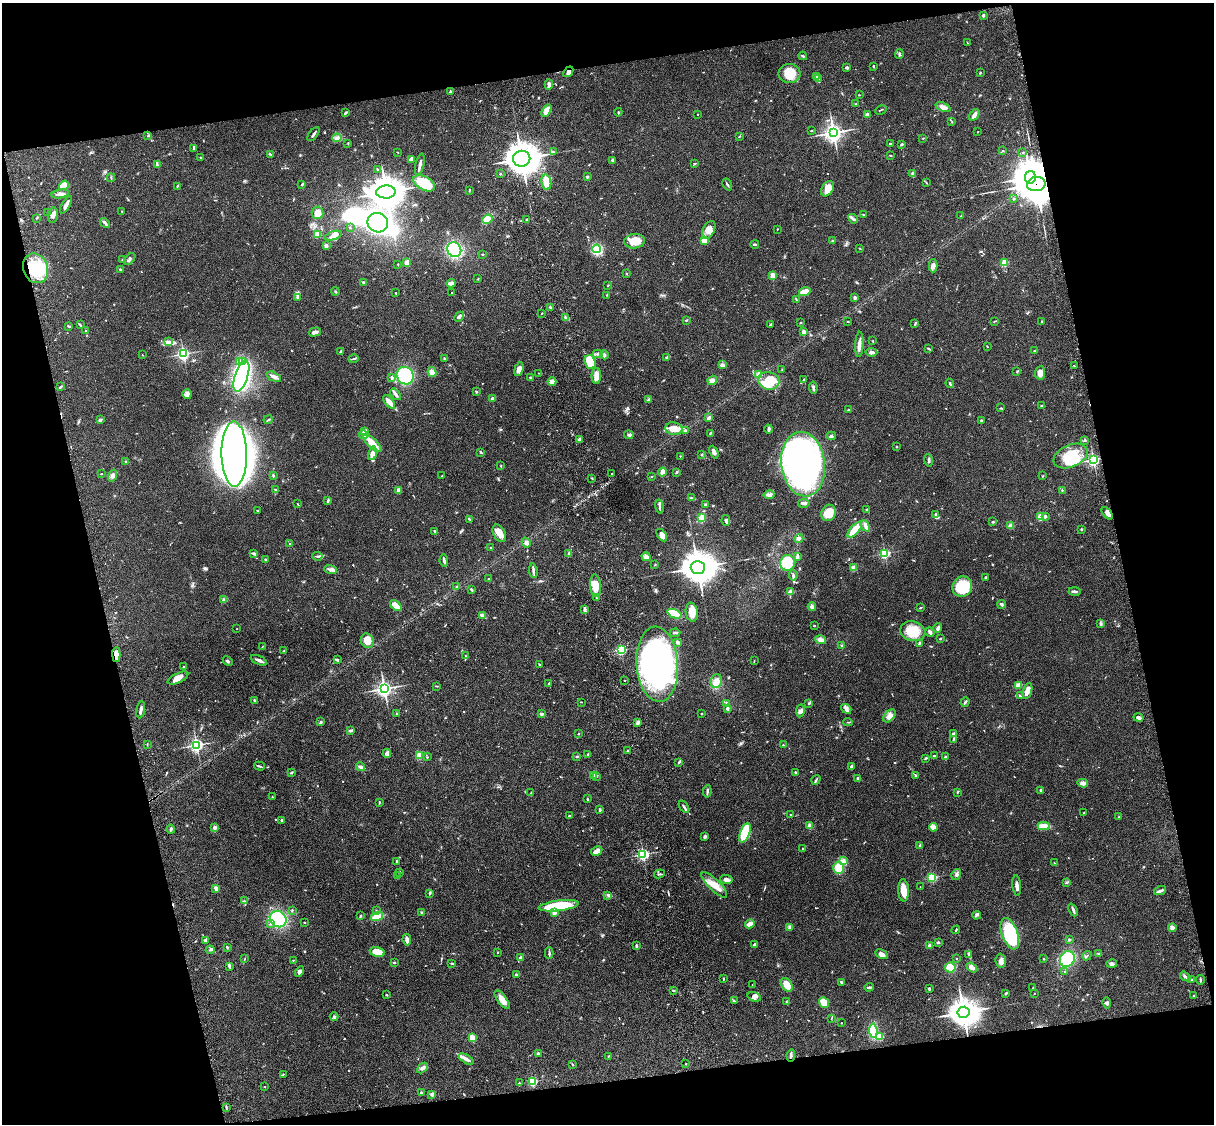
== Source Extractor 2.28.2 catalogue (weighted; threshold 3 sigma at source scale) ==
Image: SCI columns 121-4968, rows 278-4763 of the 5087 x 4927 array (HDU 1 of 3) = the unmasked area's bounding box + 8 px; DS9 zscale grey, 4 x 4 block average (1 PNG px = mean of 4 x 4 image px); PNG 1216 x 1126 px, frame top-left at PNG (2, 3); each listed source drawn as its Kron ellipse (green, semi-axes under 4 px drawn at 4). Shown black and unused: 25% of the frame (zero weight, under 3 of 4 exposures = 6% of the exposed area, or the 3 px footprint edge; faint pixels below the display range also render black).
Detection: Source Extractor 2.28.2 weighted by HDU 2 'WHT'. Background 0.0768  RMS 0.0057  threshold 0.0259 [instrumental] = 3 sigma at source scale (4.5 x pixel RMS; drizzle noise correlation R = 1.50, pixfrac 1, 0.05/0.05 arcsec/px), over >= 5 px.
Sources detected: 780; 15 inside a brighter object's white glare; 3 cosmic-ray / hot-pixel residue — neither listed nor drawn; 11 coinciding with a brighter row at this scale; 36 inside a brighter listed object's ellipse — not listed separately; of the other 715, all 500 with FLUX_AUTO >= 1.56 (the completeness limit of this list) listed and drawn (215 fainter detections not listed), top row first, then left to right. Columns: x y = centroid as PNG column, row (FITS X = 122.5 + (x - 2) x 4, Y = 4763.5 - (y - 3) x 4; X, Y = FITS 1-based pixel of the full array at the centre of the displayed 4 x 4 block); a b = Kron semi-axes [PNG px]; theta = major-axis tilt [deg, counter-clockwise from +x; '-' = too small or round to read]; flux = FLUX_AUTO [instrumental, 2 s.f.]
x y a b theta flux
983 15 2 2 - 22
967 43 2 2 - 1.6
899 54 5 2 - 5.8
803 56 4 2 - 4
873 66 2 2 - 3.3
847 68 3 2 - 5.6
568 72 6 3 50 11
790 73 11 9 -3 68
980 73 3 2 - 2
816 76 3 2 - 3.4
818 78 3 2 - 4.7
549 85 5 3 - 7.1
451 91 2 2 - 19
859 95 2 2 - 1.7
856 104 2 2 - 2.1
943 107 8 3 -20 17
881 110 6 2 29 2.7
547 111 7 3 56 38
618 112 4 2 - 2.6
346 113 3 2 - 5.4
697 114 2 2 - 1.7
867 115 3 2 - 12
974 115 6 2 56 18
952 122 2 2 - 2.1
812 130 3 2 - 2.2
978 132 2 2 - 1.6
833 133 3 3 - 1700
313 134 8 2 54 8.1
148 135 3 2 - 2.3
739 137 3 2 - 1.9
337 138 5 4 - 9.4
923 138 3 2 - 1.6
348 143 3 2 - 1.7
891 144 2 2 - 3.4
901 144 3 2 - 4.4
193 149 2 2 - 3.1
1003 151 2 2 - 6.1
397 152 3 2 - 1.7
553 152 3 2 - 3
1023 152 2 2 - 2.4
270 154 3 2 - 2.5
890 155 3 2 - 2.3
201 157 3 2 - 2.4
411 159 3 3 - 18
522 159 8 8 - 4000
612 160 3 2 - 3.4
420 164 11 2 77 14
695 164 2 2 - 3.2
157 165 3 3 - 4.8
377 169 2 2 - 1.8
912 173 4 2 - 4.5
500 174 2 2 - 9.4
587 177 2 2 - 16
1030 177 6 5 - 4400
111 178 4 2 - 2
546 182 8 5 -80 59
926 182 3 2 - 2
424 183 12 6 -28 120
302 184 3 2 - 4
727 184 6 2 -60 5.4
1036 184 9 7 9 11000
64 185 5 3 - 35
177 186 3 2 - 2.5
827 189 8 5 58 35
469 190 3 2 - 2.6
386 192 9 6 1 4300
60 194 9 3 9 14
1014 199 3 2 - 2.8
66 205 9 2 60 19
122 211 3 2 - 1.7
48 212 2 2 - 1.7
317 213 6 6 - 27
53 215 8 5 79 12
864 215 4 2 - 1.9
961 216 2 2 - 4.1
36 218 2 2 - 2.1
487 219 5 4 - 38
853 219 5 3 - 8.1
527 220 4 2 - 3.8
105 223 6 3 -49 7.1
378 223 10 9 - 490
350 228 2 2 - 2.7
777 229 2 2 - 1.7
709 230 10 5 63 26
318 234 3 3 - 43
333 236 9 4 18 15
704 240 3 2 - 71
635 241 10 7 6 50
833 241 3 2 - 4.6
755 244 4 2 - 5.4
326 246 3 3 - 8.7
860 248 4 2 - 1.9
596 249 4 4 - 160
454 250 7 7 - 240
483 254 2 2 - 2.9
130 259 7 2 47 8
122 260 2 2 - 2.5
407 262 4 3 - 14
1005 263 2 2 - 170
398 264 2 2 - 1.7
933 266 6 4 89 17
35 268 15 12 -68 130
121 270 4 2 - 3.8
626 274 2 2 - 2.2
772 275 2 2 - 95
478 279 2 2 - 2.3
363 282 3 2 - 3
451 283 4 2 - 20
608 285 2 2 - 1.7
335 291 4 2 - 3.6
452 292 2 2 - 2.5
805 292 6 3 16 45
396 293 2 2 - 3.5
606 295 3 2 - 1.7
298 297 2 2 - 1.6
855 297 2 2 - 10
796 300 2 2 - 2.3
550 307 3 2 - 3.8
542 313 2 2 - 2.3
459 317 5 3 - 11
565 317 2 2 - 2.6
686 320 3 2 - 2.6
848 321 3 2 - 2.1
994 321 4 2 - 2.2
1042 321 2 2 - 2.5
800 323 2 2 - 2.7
915 323 3 2 - 2.7
770 324 2 2 - 2.3
80 325 4 2 - 2.9
69 326 3 2 - 3.3
86 331 2 2 - 1.9
315 332 6 3 16 13
804 332 2 2 - 62
168 341 3 2 - 4.1
873 341 2 2 - 2.7
859 344 12 2 87 23
987 346 2 2 - 2
929 348 4 2 - 3
340 351 3 2 - 2.7
1034 351 2 2 - 1.7
871 352 6 3 -6 11
183 354 2 2 - 670
598 354 5 3 - 7.9
143 355 2 2 - 1.7
604 355 4 4 - 7.6
667 357 2 2 - 9.7
444 358 2 2 - 1.7
354 359 5 2 - 4.8
239 361 2 2 - 18
243 362 3 2 - 6.9
590 362 7 5 -71 81
722 365 3 2 - 4.6
1074 366 2 2 - 1.7
519 369 7 4 73 16
782 369 2 2 - 2.1
1017 371 3 2 - 2.1
432 372 5 4 - 22
538 373 2 2 - 1.6
1040 373 6 5 - 22
759 375 3 3 - 11
241 376 16 6 72 570
405 376 9 8 - 160
596 376 8 5 88 25
274 377 8 3 -26 11
530 377 3 2 - 2.7
392 378 3 2 - 6.6
712 380 5 4 - 20
803 380 2 2 - 1.6
769 381 10 8 -14 68
552 382 4 3 - 26
950 383 4 2 - 6
61 387 4 2 - 3.5
813 387 6 2 -80 10
476 392 2 2 - 4.3
187 394 5 4 - 11
396 394 6 2 -51 10
492 399 2 2 - 42
649 399 2 2 - 1.7
389 402 8 3 -51 32
1042 406 2 2 - 2.5
1001 408 2 2 - 2.6
848 410 2 2 - 2
709 418 3 2 - 12
100 420 4 3 - 6
268 420 4 2 - 3.6
981 420 2 2 - 2.9
674 429 8 6 -8 40
769 429 4 2 - 9.3
685 431 2 2 - 17
365 432 2 2 - 95
710 433 3 2 - 3.8
364 435 5 3 - 8
629 435 5 2 - 3.8
831 436 4 3 - 5.4
579 439 4 3 - 7.4
1084 440 2 2 - 1.6
372 443 12 4 -44 49
897 447 2 2 - 7
481 452 3 2 - 4
714 452 7 3 -64 8.7
372 453 7 4 77 21
234 454 32 12 -89 3000
702 455 2 2 - 1.8
680 456 2 2 - 1.7
1071 456 18 11 23 110
929 460 6 2 -78 4.9
1093 460 2 2 - 740
126 462 2 2 - 3.3
803 464 32 22 -83 950
501 466 2 2 - 1.7
663 472 4 3 - 28
676 472 4 2 - 4.1
611 473 2 2 - 1.7
101 474 3 2 - 2.3
113 475 6 4 70 10
273 475 2 2 - 3.7
442 476 2 2 - 4.3
652 476 3 2 - 1.8
1043 476 3 2 - 2.2
592 478 2 2 - 2.2
275 489 3 2 - 2
399 490 2 2 - 47
1062 490 2 2 - 2.3
769 495 5 3 - 9.4
691 498 4 2 - 3.9
328 500 4 2 - 3.8
804 503 6 3 8 6.9
298 504 4 2 - 1.6
705 504 3 2 - 3
660 507 7 2 -80 6.5
867 509 2 2 - 3.4
257 510 2 2 - 2.6
828 513 8 7 - 55
1107 513 7 4 -50 17
936 515 4 2 - 7.3
1045 516 3 3 - 5.7
1040 517 2 2 - 82
702 518 4 3 - 23
469 519 3 2 - 2.6
726 521 5 3 - 8.5
993 522 3 2 - 2.8
865 526 6 3 -66 12
1011 526 3 3 - 24
1081 529 2 2 - 3.6
855 530 10 4 48 100
435 531 2 2 - 4.3
499 533 9 6 -62 27
662 535 7 4 -56 18
799 538 4 3 - 6.8
526 543 5 4 - 9.6
289 544 2 2 - 1.6
490 547 2 2 - 1.6
254 553 4 2 - 7.1
569 553 2 2 - 2
885 553 2 2 - 540
317 556 5 2 - 4.8
646 557 4 4 - 13
797 557 3 2 - 8.7
265 560 3 2 - 2.4
444 560 6 2 -79 9
788 563 8 7 - 110
655 565 2 2 - 1.8
698 567 7 6 - 6300
854 567 3 3 - 13
330 570 6 2 -18 7
533 571 7 2 -81 8.4
793 575 5 2 - 8.5
985 577 2 2 - 4.6
488 579 2 2 - 2.3
595 586 11 5 -86 37
962 586 10 9 - 150
457 587 2 2 - 2.2
471 590 3 2 - 3.9
1075 591 6 2 -1 6.7
790 592 3 3 - 28
596 597 2 2 - 2.1
224 600 3 3 - 4.7
1002 604 4 3 - 5.2
396 606 7 4 -41 40
812 606 4 3 - 6.7
920 608 3 2 - 2.8
584 609 3 3 - 4.7
692 612 9 6 -82 35
674 614 7 3 -22 86
482 615 4 2 - 5.4
1101 624 4 2 - 4.9
814 626 2 2 - 6.4
938 628 5 3 - 9.3
237 629 2 2 - 1.8
913 631 13 10 -13 75
930 632 5 2 - 9.7
675 633 5 2 - 4.8
940 639 3 2 - 2.4
820 640 5 3 - 19
367 641 7 6 - 43
678 642 3 2 - 9
919 644 4 2 - 3.9
842 645 2 2 - 3.1
263 646 3 2 - 1.8
621 650 2 2 - 490
284 651 3 2 - 3.2
116 655 7 4 -88 23
465 656 2 2 - 1.9
259 660 9 2 -25 13
337 660 3 2 - 5.1
754 660 2 2 - 1.6
228 661 5 2 - 4.8
657 664 37 21 -86 850
540 665 3 2 - 3
184 666 2 2 - 1.9
178 678 11 5 26 29
624 680 2 2 - 1.9
716 681 7 5 68 30
549 684 3 2 - 3.8
1018 685 3 3 - 14
436 686 3 2 - 2.3
384 689 3 3 - 1100
1027 691 8 4 73 24
1020 696 3 2 - 6.1
254 700 3 2 - 4.3
582 702 3 2 - 1.6
965 702 5 2 - 4.8
727 703 3 3 - 6.2
809 703 3 2 - 3
727 708 2 2 - 23
846 709 5 4 - 9.6
141 710 8 2 81 13
800 711 6 4 80 13
397 713 2 2 - 1.9
702 713 2 2 - 1.8
542 714 4 2 - 3.9
889 716 7 4 48 16
1138 717 5 3 - 8.4
320 722 4 2 - 2.9
638 722 3 2 - 4.7
848 722 5 2 - 2.6
351 730 4 3 - 4.8
578 734 2 2 - 1.8
953 734 4 3 - 6.2
953 740 2 2 - 1.9
147 744 3 2 - 1.9
197 745 3 2 - 750
783 745 2 2 - 6.3
628 750 3 2 - 3.3
387 754 4 4 - 12
588 754 2 2 - 2.4
419 755 2 2 - 170
934 755 2 2 - 2.3
427 757 3 2 - 1.9
577 757 4 2 - 3.8
945 757 3 2 - 4
925 758 4 2 - 3.7
679 762 2 2 - 4.4
259 766 5 2 - 4
851 766 3 2 - 6
360 767 4 2 - 11
795 772 3 2 - 2.5
292 773 3 2 - 5.5
594 775 2 2 - 1.6
916 775 4 2 - 2.4
596 776 3 2 - 3.2
858 778 3 2 - 4.3
816 780 5 2 - 5.2
1083 783 5 4 - 13
707 791 6 2 81 5.1
1041 791 3 2 - 6.1
957 792 2 2 - 2.1
531 793 3 2 - 3.1
272 797 3 2 - 1.7
587 799 3 2 - 3.3
379 802 2 2 - 1.7
684 807 7 2 -55 6.8
600 809 2 2 - 6.6
1084 813 2 2 - 5.4
791 814 2 2 - 1.7
569 815 3 2 - 1.7
1119 817 4 2 - 4.2
282 820 3 2 - 5
810 826 2 2 - 98
1044 826 6 3 0 44
933 827 4 3 - 31
215 828 2 2 - 45
171 829 4 2 - 5.9
745 833 10 5 69 100
705 836 4 3 - 5
920 846 2 2 - 2.8
803 849 2 2 - 4.9
597 851 6 3 28 24
643 854 2 2 - 640
844 861 4 3 - 10
397 862 3 2 - 3.9
1054 863 2 2 - 1.8
839 868 6 5 - 47
399 872 2 2 - 18
659 874 5 2 - 4.4
956 874 6 3 55 7.7
397 876 2 2 - 2.4
932 877 2 2 - 340
726 879 6 3 -7 17
1067 882 4 2 - 4.2
714 885 17 5 -44 43
1017 885 10 3 -85 14
920 887 2 2 - 2
216 888 4 3 - 8.6
904 890 11 5 -87 47
1160 891 6 2 18 13
430 893 3 2 - 4.5
608 895 4 3 - 5.3
245 901 2 2 - 2.1
559 906 20 5 7 180
292 910 3 2 - 3.2
1073 910 7 2 -66 8.7
377 911 3 2 - 2.8
422 913 3 2 - 4.2
554 913 2 2 - 55
977 915 4 2 - 3.9
360 916 3 2 - 3.1
377 917 6 4 16 49
278 919 9 7 -40 160
304 922 2 2 - 3.7
270 924 2 2 - 2.4
750 924 5 2 - 24
790 927 3 2 - 5.2
1172 928 4 3 - 12
956 930 4 2 - 4.6
1010 934 16 8 -70 310
205 940 3 3 - 5.6
407 940 6 3 -82 20
1069 940 3 2 - 4.6
938 942 3 2 - 5.1
754 945 3 3 - 4.6
636 946 3 2 - 4.2
930 946 2 2 - 55
227 947 3 2 - 3.1
210 950 4 3 - 4.7
377 952 7 5 -12 48
498 952 3 2 - 1.7
549 953 6 2 89 5.4
882 954 7 3 -27 18
969 954 4 2 - 5.2
1099 954 3 2 - 2.2
1087 956 5 2 - 3.3
521 958 2 2 - 42
245 959 2 2 - 1.6
956 959 2 2 - 1.9
1043 959 2 2 - 2.2
1067 959 8 7 - 140
293 960 2 2 - 1.6
1001 961 7 5 -86 17
394 963 3 2 - 3.7
452 963 3 2 - 3.3
1112 964 5 3 - 7.6
229 966 4 3 - 5.2
972 967 6 3 -34 17
950 968 5 5 - 71
300 971 5 4 - 9.4
1065 972 3 2 - 1.8
516 975 3 2 - 4.9
1185 976 6 2 -36 7
723 978 4 2 - 3.1
1192 980 3 2 - 1.9
1200 980 5 2 - 5.2
841 982 3 2 - 4.8
752 985 2 2 - 1.6
787 985 7 5 -60 48
869 987 5 2 - 7.7
1033 988 2 2 - 3.5
929 989 2 2 - 6.4
673 990 3 2 - 3
1006 993 3 2 - 3.6
1034 993 2 2 - 3.4
386 995 3 2 - 2.6
1194 995 3 2 - 2
754 997 7 4 -17 12
502 1000 11 4 -54 27
734 1001 3 2 - 2.6
786 1002 3 2 - 2.1
824 1003 6 4 -51 54
1107 1003 6 3 -84 6.6
963 1012 6 5 - 4000
334 1016 4 2 - 3.9
831 1018 2 2 - 2.6
841 1023 2 2 - 1.7
873 1031 7 4 -83 92
879 1037 2 2 - 130
472 1038 2 2 - 150
538 1054 2 2 - 8.7
791 1055 6 2 82 9
609 1056 3 2 - 2.1
466 1059 8 3 -32 12
686 1064 2 2 - 1.9
572 1065 3 2 - 2.6
422 1068 6 3 43 12
283 1074 2 2 - 2.4
532 1081 2 2 - 310
519 1083 2 2 - 2.1
264 1086 2 2 - 2.2
421 1092 2 2 - 5.7
432 1094 2 2 - 39
226 1108 4 2 - 1.8
Overlapping masked pixels (flux is a lower limit): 3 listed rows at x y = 568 72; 1036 184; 116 655
Diffuse or blended objects may show on this block-average render without a row.